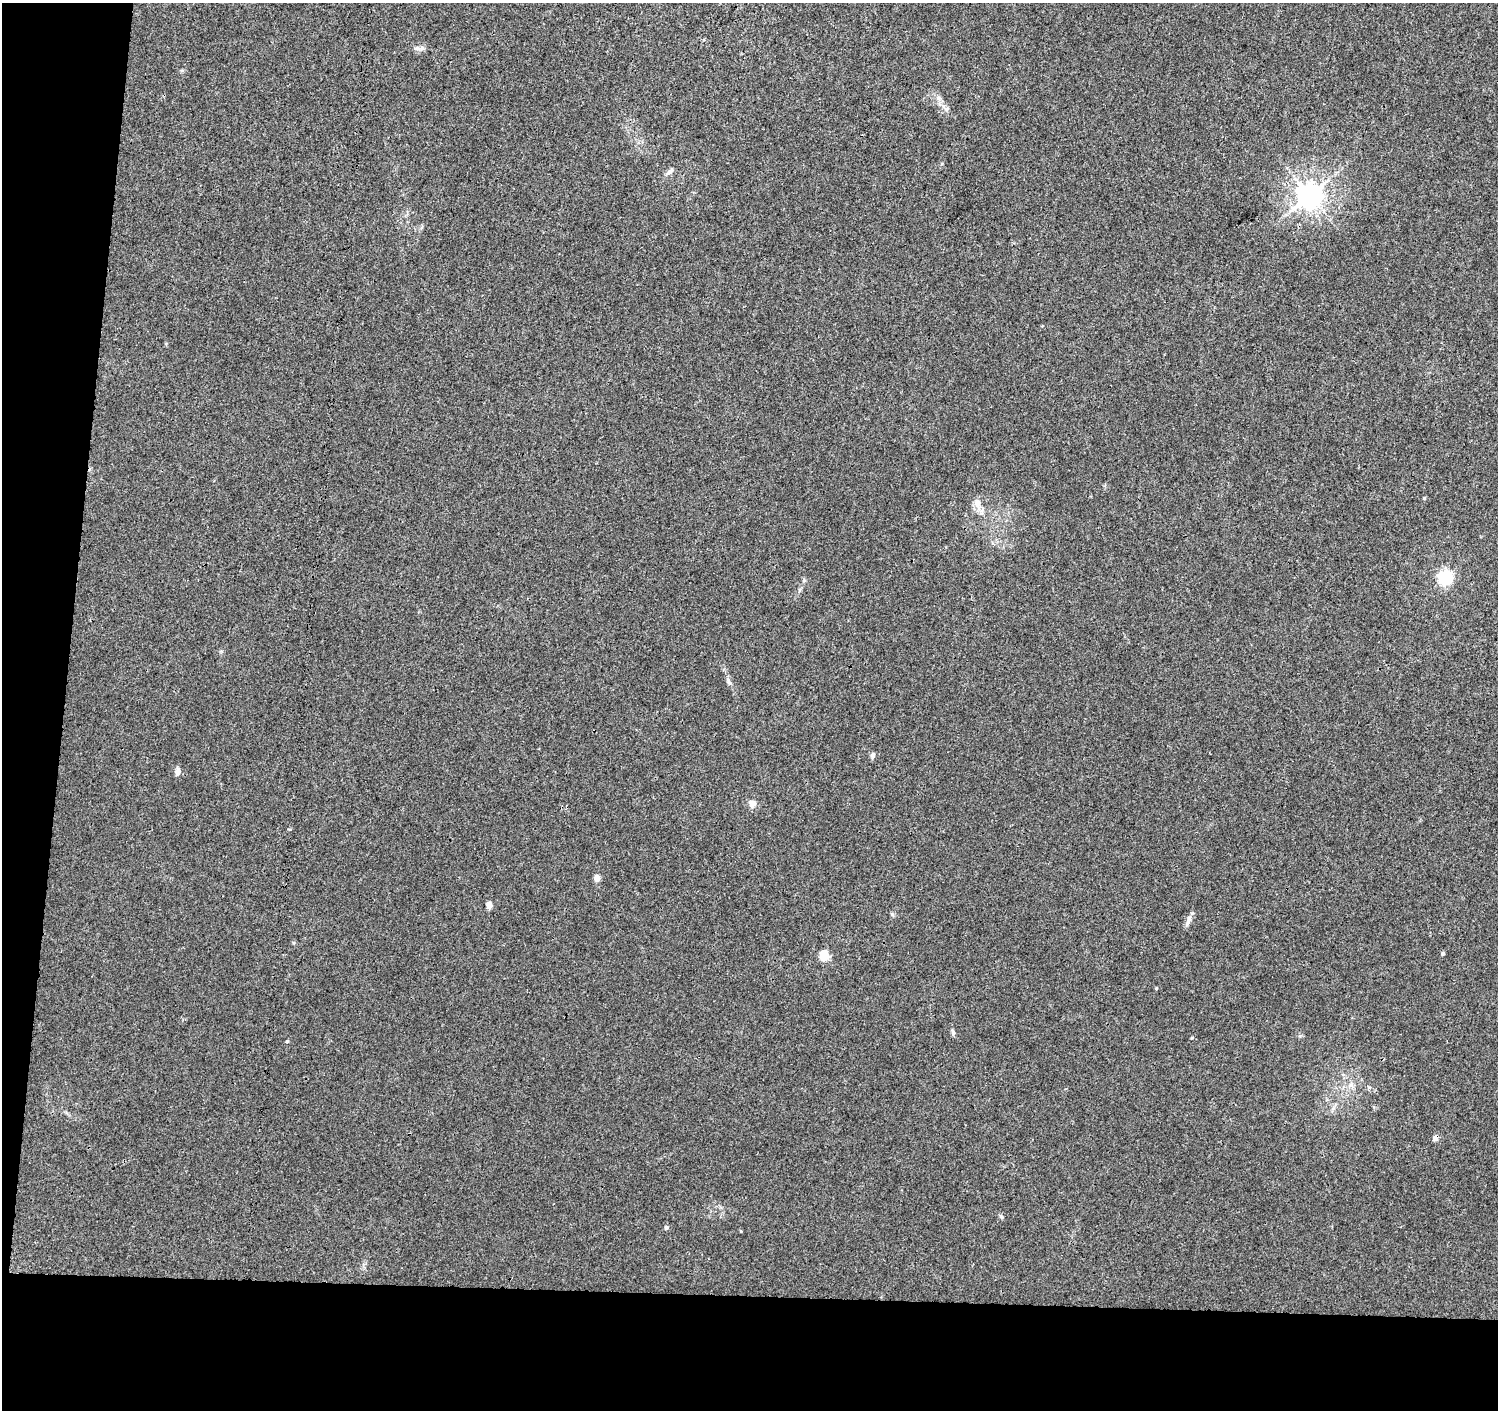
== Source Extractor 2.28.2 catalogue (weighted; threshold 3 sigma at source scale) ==
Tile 7 of 3 x 3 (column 1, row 3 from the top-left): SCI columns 1-1496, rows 228-1635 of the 4497 x 4733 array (HDU 1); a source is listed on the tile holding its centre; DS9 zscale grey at full resolution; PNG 1500 x 1412 px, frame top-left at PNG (2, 3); no overlay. Shown black and unused: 12% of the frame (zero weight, under 3 of 4 exposures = <1% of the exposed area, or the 3 px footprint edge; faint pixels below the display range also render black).
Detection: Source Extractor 2.28.2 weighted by HDU 2 'WHT'; one run over the whole footprint, this tile lists its part. Background 0.0067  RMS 0.0028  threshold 0.0125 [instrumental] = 3 sigma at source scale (4.5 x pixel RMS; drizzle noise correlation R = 1.50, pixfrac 1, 0.0396/0.0396 arcsec/px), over >= 5 px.
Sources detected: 23; all 23 listed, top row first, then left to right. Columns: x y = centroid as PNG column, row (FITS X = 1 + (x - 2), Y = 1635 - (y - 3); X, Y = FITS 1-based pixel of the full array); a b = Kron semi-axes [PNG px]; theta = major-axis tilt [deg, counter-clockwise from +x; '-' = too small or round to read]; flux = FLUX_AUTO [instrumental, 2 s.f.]
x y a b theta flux
422 48 9 6 17 1.1
938 98 7 6 - 0.78
670 171 12 5 39 0.9
1310 195 8 8 - 290
1424 498 5 4 - 0.29
977 503 13 9 -84 2.2
1445 577 6 6 - 52
804 580 6 4 72 0.38
729 682 10 5 -72 0.83
873 755 8 6 73 0.66
178 772 5 4 - 2.7
752 803 8 7 - 1.8
597 878 5 4 - 2.9
489 905 5 4 - 2.8
1188 921 14 6 69 1.3
1443 953 4 3 - 0.51
824 956 5 5 - 16
1156 988 4 3 - 0.24
953 1032 11 4 -84 0.55
287 1041 4 4 - 0.33
1435 1138 5 4 - 2.2
1001 1217 6 5 - 0.45
666 1227 5 4 - 0.83
Overlapping masked pixels (flux is a lower limit): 1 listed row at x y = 1435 1138